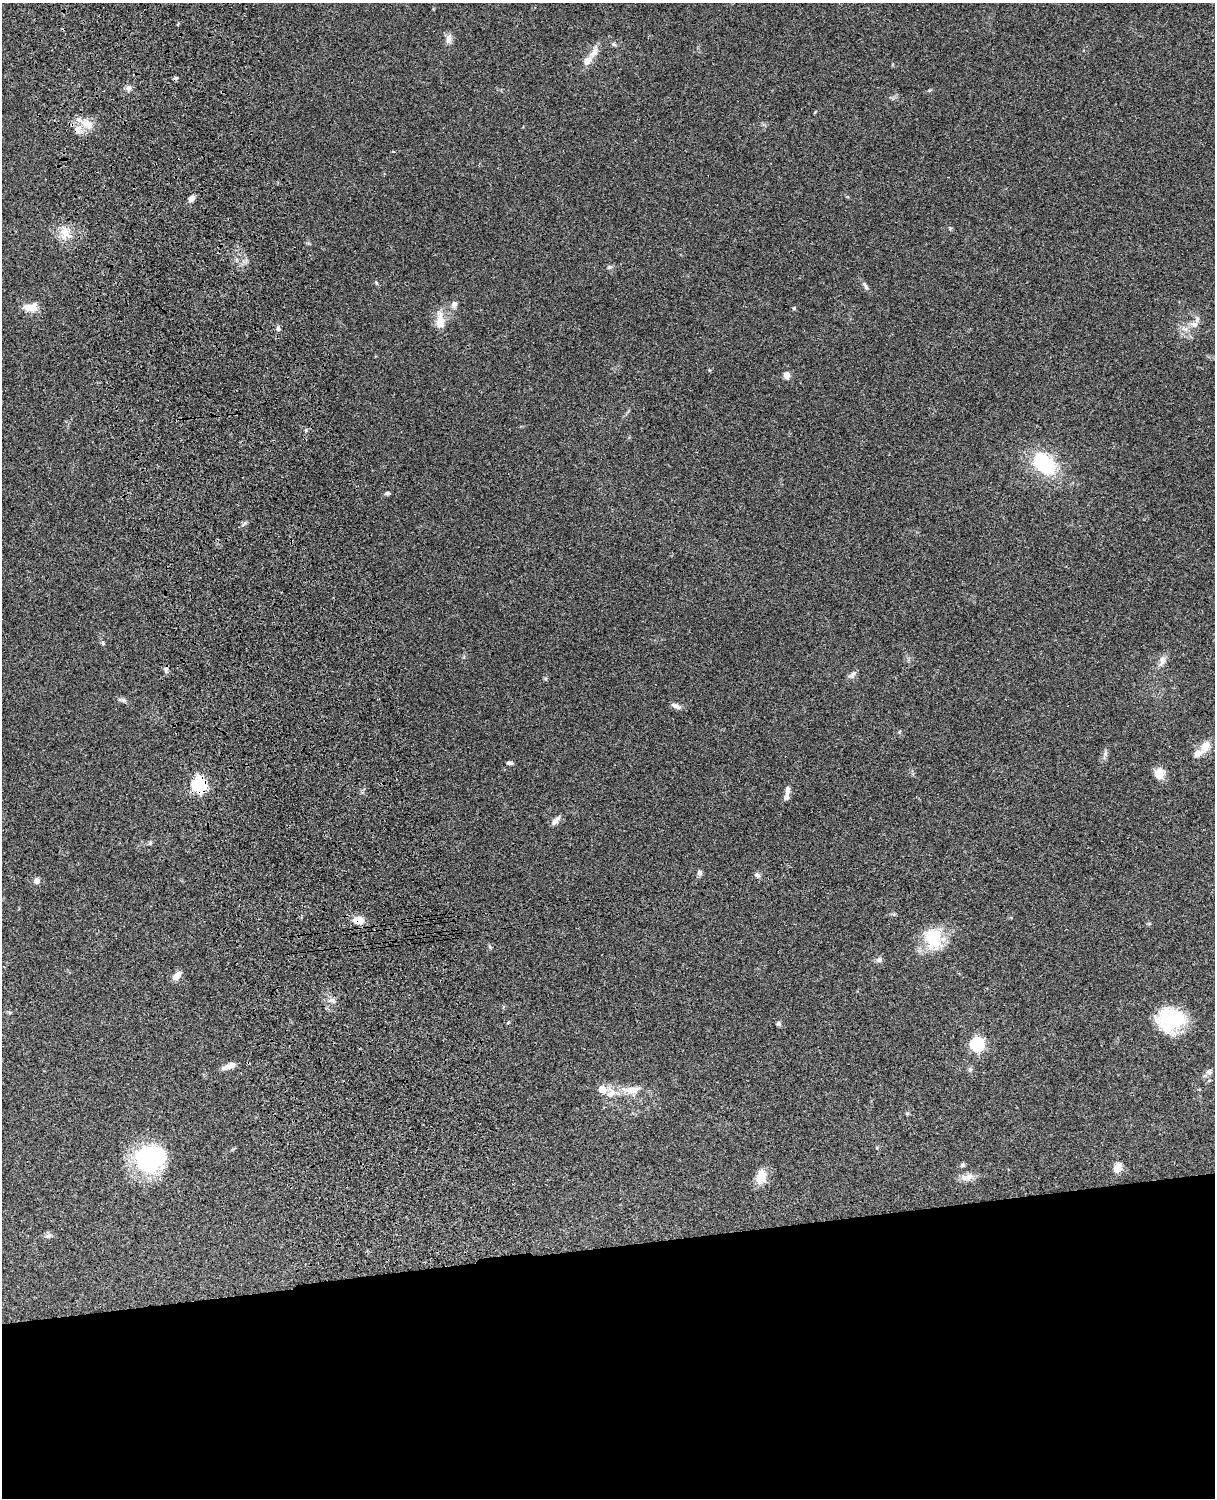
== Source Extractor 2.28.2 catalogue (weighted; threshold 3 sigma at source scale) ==
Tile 11 of 4 x 3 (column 3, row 3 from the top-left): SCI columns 2546-3758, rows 277-1772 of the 5089 x 4927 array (HDU 1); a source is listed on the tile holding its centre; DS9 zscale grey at full resolution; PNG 1217 x 1500 px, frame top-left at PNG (2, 3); no overlay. Shown black and unused: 17% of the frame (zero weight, under 3 of 4 exposures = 6% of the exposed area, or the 3 px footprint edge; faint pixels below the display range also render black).
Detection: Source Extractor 2.28.2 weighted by HDU 2 'WHT'; one run over the whole footprint, this tile lists its part. Background 0.0965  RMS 0.0063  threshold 0.0282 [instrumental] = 3 sigma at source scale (4.5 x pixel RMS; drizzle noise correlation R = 1.50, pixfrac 1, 0.05/0.05 arcsec/px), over >= 5 px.
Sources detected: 60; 1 cosmic-ray / hot-pixel residue — not listed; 3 inside a brighter listed object's ellipse — not listed separately; the other 56 listed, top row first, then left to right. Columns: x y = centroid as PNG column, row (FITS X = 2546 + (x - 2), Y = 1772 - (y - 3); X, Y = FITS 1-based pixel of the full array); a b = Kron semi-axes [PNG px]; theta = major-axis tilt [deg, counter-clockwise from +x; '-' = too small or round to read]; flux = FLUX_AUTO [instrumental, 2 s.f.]
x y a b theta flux
448 39 13 7 79 3.1
614 44 6 5 - 1.1
594 52 16 7 54 4.6
587 61 11 8 40 4.9
129 88 8 7 - 2.2
87 123 18 10 -13 8.2
192 198 7 5 45 3
65 233 20 11 -49 7.8
609 267 7 5 21 1.2
865 285 14 5 -60 1.9
454 304 8 8 - 2.1
31 307 19 10 8 6.3
794 308 5 5 - 0.77
440 321 24 11 90 8.6
1194 324 10 9 - 3.6
278 328 8 5 -81 1.4
786 375 8 7 - 3.5
306 430 5 4 - 0.83
1044 463 29 19 -41 37
387 493 6 5 - 1.2
245 523 6 5 - 1.2
103 643 5 4 - 0.87
1162 661 13 7 71 3.5
166 669 9 5 85 1.6
853 674 11 6 44 2.1
124 700 8 6 -1 1.6
676 706 13 6 -22 2.4
1205 747 18 11 61 6.5
1105 753 8 6 71 1.7
510 763 6 4 -12 1.4
1159 773 13 12 - 6.3
199 784 7 6 - 130
787 793 19 6 81 3.5
556 820 14 6 47 2.6
700 873 7 6 - 1.7
757 875 8 6 -32 1.7
36 881 7 7 - 2.6
359 920 13 9 -5 6.4
933 938 29 22 -76 23
879 960 8 7 - 1.9
177 976 12 7 46 4
332 1000 9 6 -15 2.3
1171 1019 28 22 3 45
779 1024 6 6 - 1.2
977 1044 6 6 - 98
229 1066 18 6 20 4.7
1209 1072 9 8 - 2.2
602 1089 5 5 - 12
631 1090 26 10 -1 9.6
907 1113 6 4 -1 0.76
150 1159 35 30 30 59
962 1165 7 5 -15 1.1
1117 1168 12 7 67 5.9
761 1177 18 13 79 8.6
968 1177 19 9 17 4.9
48 1236 9 4 21 1.4
Overlapping masked pixels (flux is a lower limit): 2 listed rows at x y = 199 784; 359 920